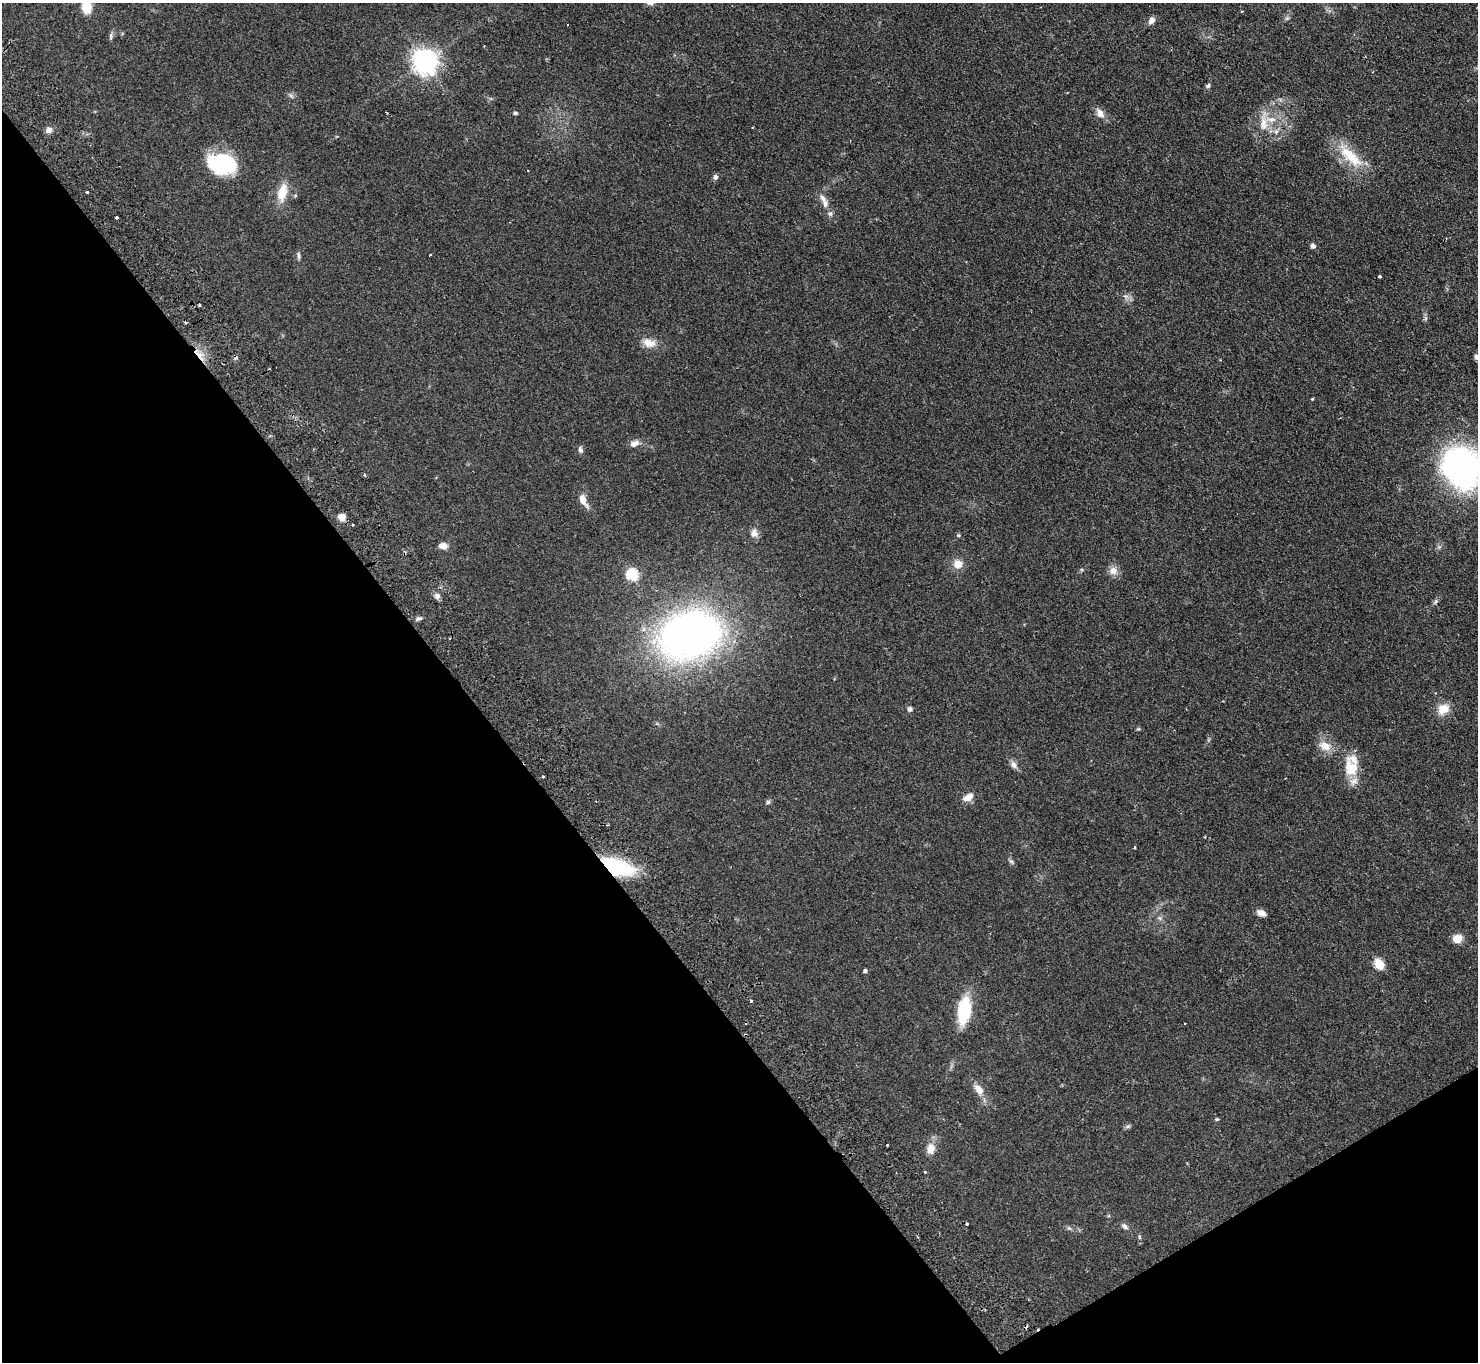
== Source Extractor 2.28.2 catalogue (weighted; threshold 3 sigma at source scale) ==
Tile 14 of 4 x 4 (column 2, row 4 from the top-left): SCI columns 1526-3001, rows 336-1695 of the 6002 x 5970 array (HDU 1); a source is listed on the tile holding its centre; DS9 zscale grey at full resolution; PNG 1480 x 1364 px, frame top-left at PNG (2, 3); no overlay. Shown black and unused: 35% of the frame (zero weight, under 2 of 3 exposures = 3% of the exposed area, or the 3 px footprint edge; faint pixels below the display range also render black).
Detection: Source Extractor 2.28.2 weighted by HDU 2 'WHT'; one run over the whole footprint, this tile lists its part. Background 0.0872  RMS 0.0064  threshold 0.0289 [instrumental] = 3 sigma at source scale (4.5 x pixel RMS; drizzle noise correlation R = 1.50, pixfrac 1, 0.05/0.05 arcsec/px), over >= 5 px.
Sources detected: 80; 6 cosmic-ray / hot-pixel residue — not listed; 4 inside a brighter listed object's ellipse — not listed separately; the other 70 listed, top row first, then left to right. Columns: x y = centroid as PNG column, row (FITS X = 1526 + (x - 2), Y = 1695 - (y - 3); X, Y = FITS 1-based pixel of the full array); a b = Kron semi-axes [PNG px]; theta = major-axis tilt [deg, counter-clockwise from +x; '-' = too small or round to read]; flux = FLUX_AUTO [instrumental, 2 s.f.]
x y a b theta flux
87 7 11 9 -81 13
1242 11 3 2 - 0.64
1287 18 6 5 - 1.1
1152 20 9 6 58 3.3
111 36 12 4 -89 1.3
425 62 8 8 - 570
1208 86 7 5 56 1.3
515 113 5 4 - 1
1100 113 14 9 -58 4.3
1264 123 22 11 -90 9.2
49 130 7 7 - 3
1276 131 7 5 43 1.8
1351 157 41 15 -42 20
222 164 30 21 -8 46
715 177 7 6 - 1.9
88 192 3 3 - 2.7
282 192 26 13 75 11
825 203 12 8 -66 3.4
116 218 3 2 - 1.2
1313 246 6 6 - 1.8
298 255 10 4 -85 1.3
430 255 3 3 - 1.2
1379 276 4 3 - 1.7
1126 296 9 6 -17 2.2
199 305 3 2 - 0.68
649 343 18 11 -15 6.5
1477 357 4 4 - 3.1
1312 399 3 3 - 0.58
634 444 12 8 21 3.6
580 449 9 6 -74 1.6
1461 468 42 34 -61 170
364 475 3 3 - 1.4
583 500 16 7 -62 6
342 517 7 6 - 6.2
754 533 11 9 -74 3.7
958 535 5 3 - 0.68
443 546 9 7 -1 4.1
958 564 12 11 - 6
1113 571 11 11 - 4.4
632 575 6 6 - 56
437 596 7 7 - 2.5
1435 602 7 4 46 1.2
418 618 8 5 -4 1.5
690 635 50 36 15 350
910 709 6 6 - 1.6
1443 709 16 13 29 7.9
1325 746 18 11 -18 7
1014 765 11 8 -55 2.8
1351 768 23 17 -72 16
543 777 3 3 - 1.9
968 797 14 8 30 5.1
768 802 6 5 - 1.3
1135 847 3 2 - 0.61
1011 861 7 5 -52 1.2
614 867 24 11 -17 72
1261 913 10 6 -28 3.9
1160 918 6 5 - 1.3
1457 939 11 9 13 6.2
1379 964 6 5 - 33
865 971 4 4 - 1.3
964 1010 19 10 82 44
1185 1024 3 2 - 0.71
979 1089 17 9 -54 5.6
1217 1119 5 4 - 0.76
1128 1126 6 4 19 1.1
931 1149 14 10 83 6.2
925 1172 3 2 - 1.8
1124 1226 10 6 -38 2
1069 1228 7 4 -44 1.1
1139 1237 6 4 -88 0.8
Overlapping masked pixels (flux is a lower limit): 1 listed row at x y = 614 867
Isophote crosses this tile's border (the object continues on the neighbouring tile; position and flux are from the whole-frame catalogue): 3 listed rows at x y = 87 7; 1477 357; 1461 468